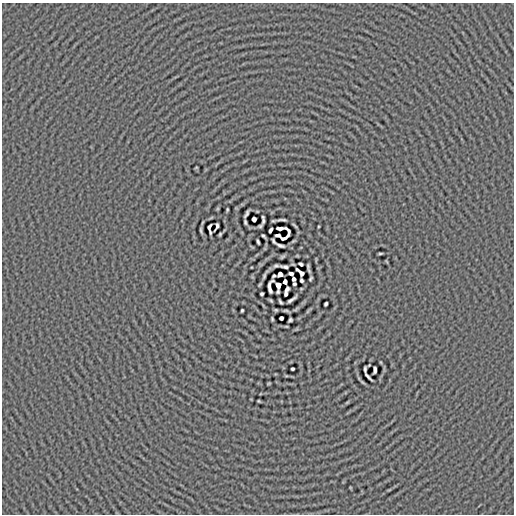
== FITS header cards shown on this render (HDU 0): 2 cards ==
NAXIS1  =                  512
NAXIS2  =                  512

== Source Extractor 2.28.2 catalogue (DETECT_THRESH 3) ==
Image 512 x 512 px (HDU 0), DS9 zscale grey, 1 PNG px = 1 image px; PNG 516 x 516 px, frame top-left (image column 1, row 512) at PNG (2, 3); no overlay
Background -7.57e-05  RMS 0.0051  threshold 0.0154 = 3 sigma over >= 5 px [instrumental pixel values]
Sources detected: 66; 2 with non-positive FLUX_AUTO (blend fragments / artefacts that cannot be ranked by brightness) are not listed; the other 64 listed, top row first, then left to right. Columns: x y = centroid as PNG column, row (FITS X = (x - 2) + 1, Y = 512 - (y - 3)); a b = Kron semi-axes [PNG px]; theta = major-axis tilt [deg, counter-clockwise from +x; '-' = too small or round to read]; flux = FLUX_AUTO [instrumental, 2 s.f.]
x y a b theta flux
196 168 4 2 - 0.29
227 209 3 2 - 0.34
246 213 8 3 63 0.85
254 219 4 4 - 1.1
263 220 7 3 -88 0.78
282 220 10 2 1 0.82
245 222 4 2 - 0.52
294 225 6 2 -40 0.46
217 226 8 3 70 0.37
260 226 5 3 - 0.54
209 227 6 3 67 0.31
280 228 10 3 3 0.62
201 230 6 2 -76 0.54
270 230 5 3 - 0.88
289 231 5 3 - 0.56
210 232 4 2 - 0.37
220 234 4 3 - 0.4
278 235 5 3 - 0.56
263 236 5 2 - 0.53
274 241 6 2 -51 0.61
293 241 4 2 - 0.34
258 242 5 2 - 0.58
280 245 8 3 -17 0.82
380 254 4 2 - 0.42
282 257 4 2 - 0.46
301 264 4 3 - 0.55
276 266 5 3 - 0.57
285 267 8 3 -10 0.37
308 268 9 2 -79 0.73
297 270 4 2 - 0.42
302 273 5 4 - 0.45
280 274 4 4 - 0.86
291 274 5 3 - 0.81
264 276 5 2 - 0.55
274 276 4 3 - 0.32
311 278 5 3 - 0.45
294 279 4 3 - 0.83
301 280 4 3 - 0.59
285 282 4 3 - 1.6
294 284 3 3 - 0.39
278 285 6 4 -76 0.4
287 289 4 4 - 0.54
278 292 4 3 - 0.43
262 294 3 3 - 0.58
286 294 5 3 - 0.33
292 299 10 3 35 1.1
280 302 5 2 - 0.53
326 304 4 3 - 0.54
296 309 10 4 34 0.58
242 310 4 3 - 0.42
276 310 3 3 - 0.39
286 311 7 2 -8 0.57
308 311 6 4 70 0.35
281 318 4 3 - 0.72
272 319 4 3 - 0.4
290 320 4 3 - 0.54
292 369 3 3 - 0.47
365 369 6 3 87 0.57
375 370 6 3 83 0.78
368 377 10 2 -47 0.76
362 382 6 3 -36 0.43
269 383 3 2 - 0.29
259 401 3 2 - 0.35
347 402 8 3 44 0.41
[2 non-positive-flux detections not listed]